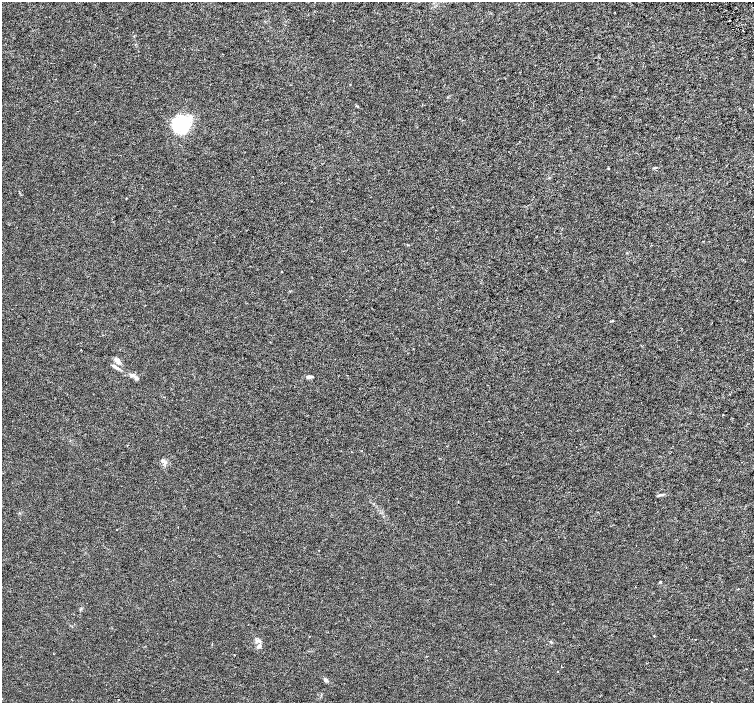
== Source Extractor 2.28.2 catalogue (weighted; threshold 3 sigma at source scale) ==
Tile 10 of 4 x 4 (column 2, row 3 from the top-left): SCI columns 1510-3012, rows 1603-3003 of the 6019 x 5941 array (HDU 1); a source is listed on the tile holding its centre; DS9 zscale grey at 2 x 2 block average (1 PNG px = mean of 2 x 2 image px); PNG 756 x 705 px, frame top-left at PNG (2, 2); no overlay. Shown black and unused: <1% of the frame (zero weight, under 3 of 6 exposures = <1% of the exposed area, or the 3 px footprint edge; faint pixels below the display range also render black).
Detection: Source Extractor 2.28.2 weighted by HDU 2 'WHT'; one run over the whole footprint, this tile lists its part. Background 9.83e-04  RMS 0.0017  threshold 0.00705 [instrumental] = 3 sigma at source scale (4.09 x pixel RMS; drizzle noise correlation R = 1.36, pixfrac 0.8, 0.0396/0.0396 arcsec/px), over >= 5 px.
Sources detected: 29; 2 inside a brighter object's white glare — not listed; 3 inside a brighter listed object's ellipse — not listed separately; the other 24 listed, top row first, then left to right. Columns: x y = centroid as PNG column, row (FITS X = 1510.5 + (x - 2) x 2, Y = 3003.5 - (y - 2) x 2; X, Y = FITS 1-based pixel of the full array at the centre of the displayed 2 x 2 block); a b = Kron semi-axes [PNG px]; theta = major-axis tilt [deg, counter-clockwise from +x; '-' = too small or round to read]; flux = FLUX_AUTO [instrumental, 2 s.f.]
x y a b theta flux
743 31 2 2 - 0.17
356 106 4 2 - 0.34
178 123 22 21 - 12
655 167 5 3 - 0.51
608 168 2 2 - 0.44
126 198 2 2 - 0.19
703 241 2 2 - 0.16
282 271 2 2 - 0.16
612 321 3 3 - 0.29
117 360 8 4 -26 1.6
116 367 11 4 -32 1.2
133 375 6 5 - 1.1
309 377 7 4 11 0.96
351 452 2 2 - 0.11
660 495 7 3 12 0.66
660 582 3 2 - 0.33
636 587 2 2 - 0.15
738 589 3 2 - 0.19
258 641 8 4 -4 1.1
259 647 4 3 - 0.57
557 671 2 2 - 0.14
326 680 5 4 - 1
2 699 2 2 - 0.12
118 699 2 2 - 0.18
Isophote crosses this tile's border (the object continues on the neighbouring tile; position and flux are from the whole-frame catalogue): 1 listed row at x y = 2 699
Diffuse or blended objects may show on this block-average render without a row.